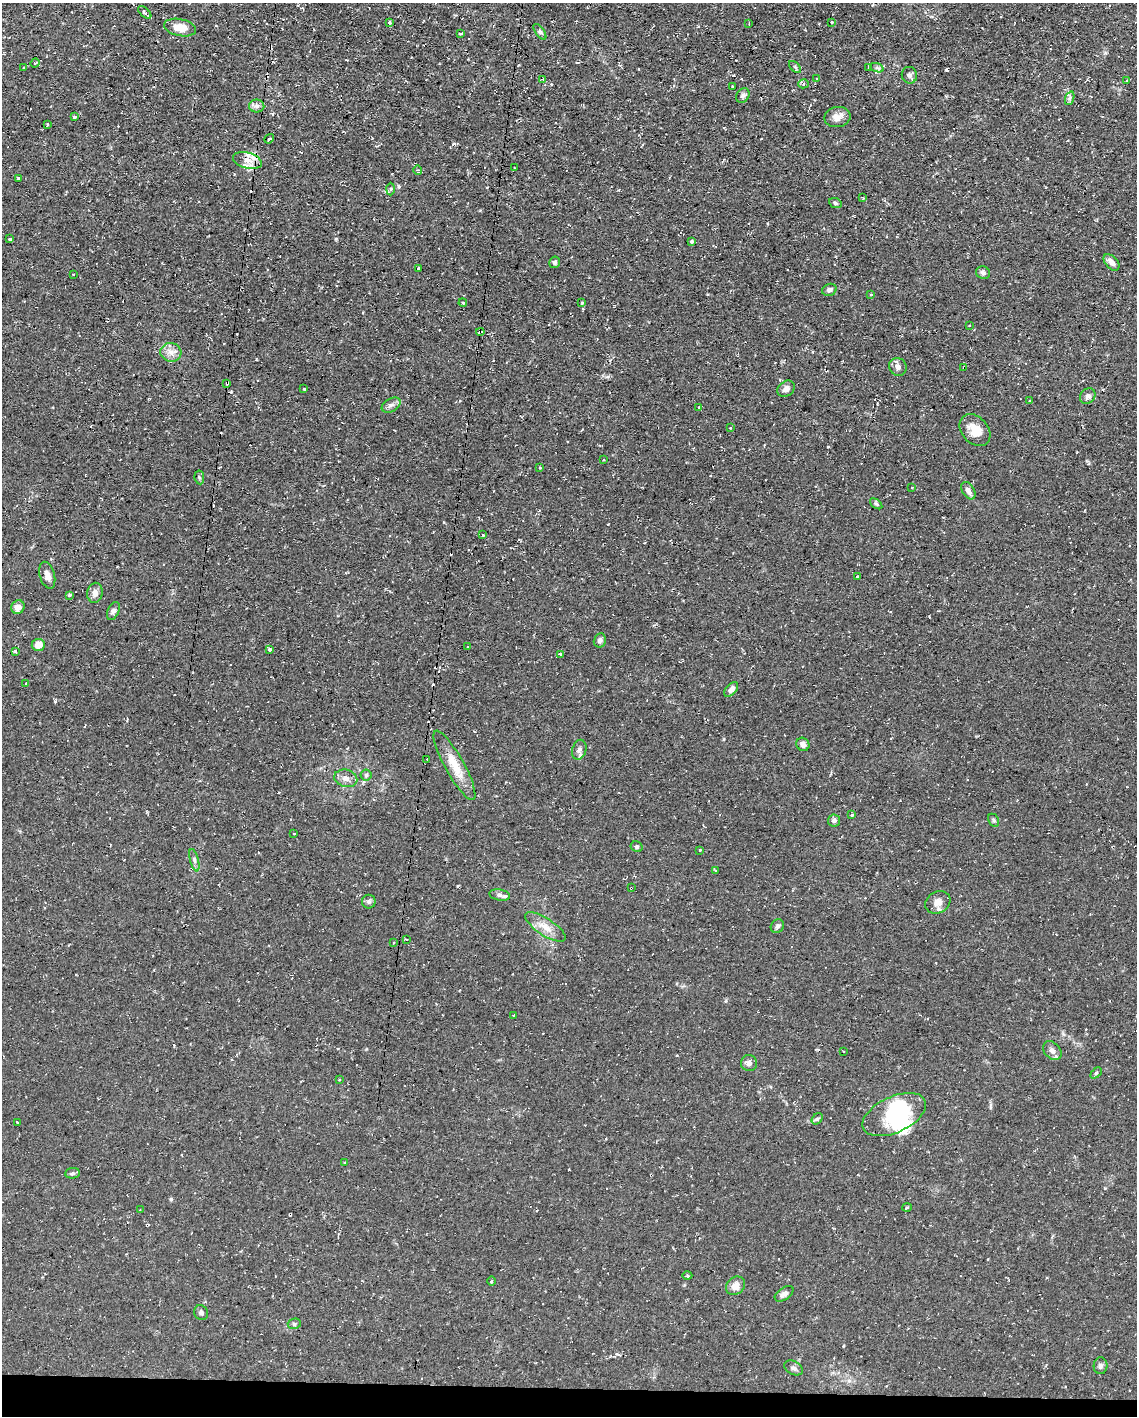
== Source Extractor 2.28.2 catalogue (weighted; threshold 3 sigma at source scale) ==
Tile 11 of 4 x 3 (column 3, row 3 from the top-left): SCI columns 2269-3403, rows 216-1629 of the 4537 x 4562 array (HDU 1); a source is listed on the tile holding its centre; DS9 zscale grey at full resolution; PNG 1139 x 1418 px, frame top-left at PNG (2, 3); each listed source drawn as its Kron ellipse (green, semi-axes under 4 px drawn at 4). Shown black and unused: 2% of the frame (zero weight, under 2 of 3 exposures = <1% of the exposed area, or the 3 px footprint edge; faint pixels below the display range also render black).
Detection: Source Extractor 2.28.2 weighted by HDU 2 'WHT'; one run over the whole footprint, this tile lists its part. Background 0.112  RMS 0.0077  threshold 0.0345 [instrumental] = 3 sigma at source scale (4.5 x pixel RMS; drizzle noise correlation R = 1.50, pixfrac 1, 0.05/0.05 arcsec/px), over >= 5 px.
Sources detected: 139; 4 inside a brighter object's white glare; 12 cosmic-ray / hot-pixel residue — neither listed nor drawn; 2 inside a brighter listed object's ellipse — not listed separately; the other 121 listed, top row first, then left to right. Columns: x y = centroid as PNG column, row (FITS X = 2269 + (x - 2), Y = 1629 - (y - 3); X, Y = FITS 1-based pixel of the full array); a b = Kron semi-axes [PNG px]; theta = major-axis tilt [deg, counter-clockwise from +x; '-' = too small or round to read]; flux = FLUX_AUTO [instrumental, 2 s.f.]
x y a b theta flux
145 12 8 3 -40 3
389 22 3 3 - 1.2
832 22 3 3 - 0.73
749 23 2 2 - 0.55
180 28 16 8 -12 11
540 32 9 4 -54 1.7
461 33 3 3 - 1.7
35 63 4 3 - 0.78
795 67 7 4 -45 1.2
868 67 3 2 - 0.64
24 68 4 3 - 1.2
877 68 7 4 -18 1.4
909 75 8 7 - 2.2
817 78 3 3 - 0.97
543 79 3 3 - 1.8
1127 81 3 3 - 1.1
803 84 5 4 - 1.5
732 87 3 2 - 0.65
743 95 8 6 57 2
1070 98 7 4 71 1.6
257 106 7 6 - 2.3
74 117 4 3 - 1.8
837 117 13 10 10 5.9
48 124 3 2 - 0.95
269 139 5 4 - 1.5
247 160 15 8 -14 6.1
515 168 3 2 - 0.44
418 170 4 3 - 0.73
18 178 3 3 - 1.1
390 189 6 4 88 1.1
862 197 4 2 - 0.78
835 203 6 5 - 1.3
10 238 3 3 - 2.3
692 241 4 3 - 0.99
555 262 6 5 - 2
1111 262 10 6 -48 4
419 268 3 3 - 1.4
983 273 7 6 - 2.1
73 274 2 2 - 0.68
829 290 7 6 - 2.1
871 295 4 3 - 0.83
463 303 4 3 - 0.64
582 303 3 3 - 2
969 325 3 2 - 0.47
480 332 4 3 - 2.4
171 352 10 9 - 5.1
898 367 9 8 - 3.4
964 368 3 3 - 1.3
227 383 3 3 - 1.2
304 389 3 3 - 3.7
786 389 9 7 38 3.6
1088 396 8 7 - 2.7
1030 400 2 2 - 0.56
391 405 10 6 30 3
699 407 3 3 - 1.4
730 428 3 2 - 0.7
975 430 18 13 -49 12
603 460 3 2 - 0.73
539 468 3 3 - 1.6
199 477 7 4 -82 1.4
911 487 3 3 - 1.4
968 491 9 6 -58 3.5
876 504 7 3 -37 1.3
483 535 3 3 - 0.78
47 575 14 7 -74 4.1
857 576 3 3 - 2.3
95 593 10 7 80 4
69 595 3 3 - 3.2
18 607 7 6 - 5.9
113 611 9 5 65 2.1
600 640 7 6 - 2.1
38 645 6 6 - 7.8
468 647 2 2 - 0.68
269 649 4 4 - 1.7
15 651 4 4 - 0.94
561 654 4 3 - 5.8
26 684 4 3 - 0.72
731 689 9 5 50 3.8
803 744 7 6 - 3.7
579 750 10 7 74 2.6
427 760 3 2 - 0.77
454 765 39 9 -61 15
366 775 5 5 - 1.4
346 778 11 8 -15 4.2
851 815 2 2 - 0.64
834 820 6 6 - 2.2
994 820 7 5 -61 1.3
294 834 3 2 - 1.1
637 847 6 5 - 1.2
700 850 3 3 - 2.9
194 860 11 3 -75 1.7
715 870 3 2 - 0.55
631 888 3 2 - 0.51
500 895 10 5 -10 2.6
369 902 7 7 - 2
938 902 13 10 29 5.7
777 926 7 6 - 1.8
545 927 23 8 -33 8.6
406 939 4 2 - 0.56
393 943 3 3 - 1.1
514 1015 3 2 - 0.52
843 1051 3 2 - 1.2
1052 1051 10 7 -46 4.2
749 1063 8 8 - 3
1096 1073 6 4 46 1.1
339 1079 3 2 - 0.96
894 1115 34 18 25 29
817 1119 6 5 - 1.3
17 1122 3 3 - 1
345 1162 4 2 - 0.56
72 1173 7 5 3 1.4
907 1207 5 3 - 0.86
140 1209 3 2 - 0.45
687 1276 5 3 - 0.83
491 1281 5 3 - 0.83
735 1286 10 8 38 6.1
784 1294 10 6 34 3.1
201 1313 8 6 -65 1.7
294 1324 6 5 - 1.4
1100 1366 8 7 - 2
794 1368 10 6 -29 2.6
Overlapping masked pixels (flux is a lower limit): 4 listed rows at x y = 480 332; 964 368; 227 383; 631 888
Unlisted compact peaks at least as high as the median listed source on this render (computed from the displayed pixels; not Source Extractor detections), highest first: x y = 171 1199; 55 701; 336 239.